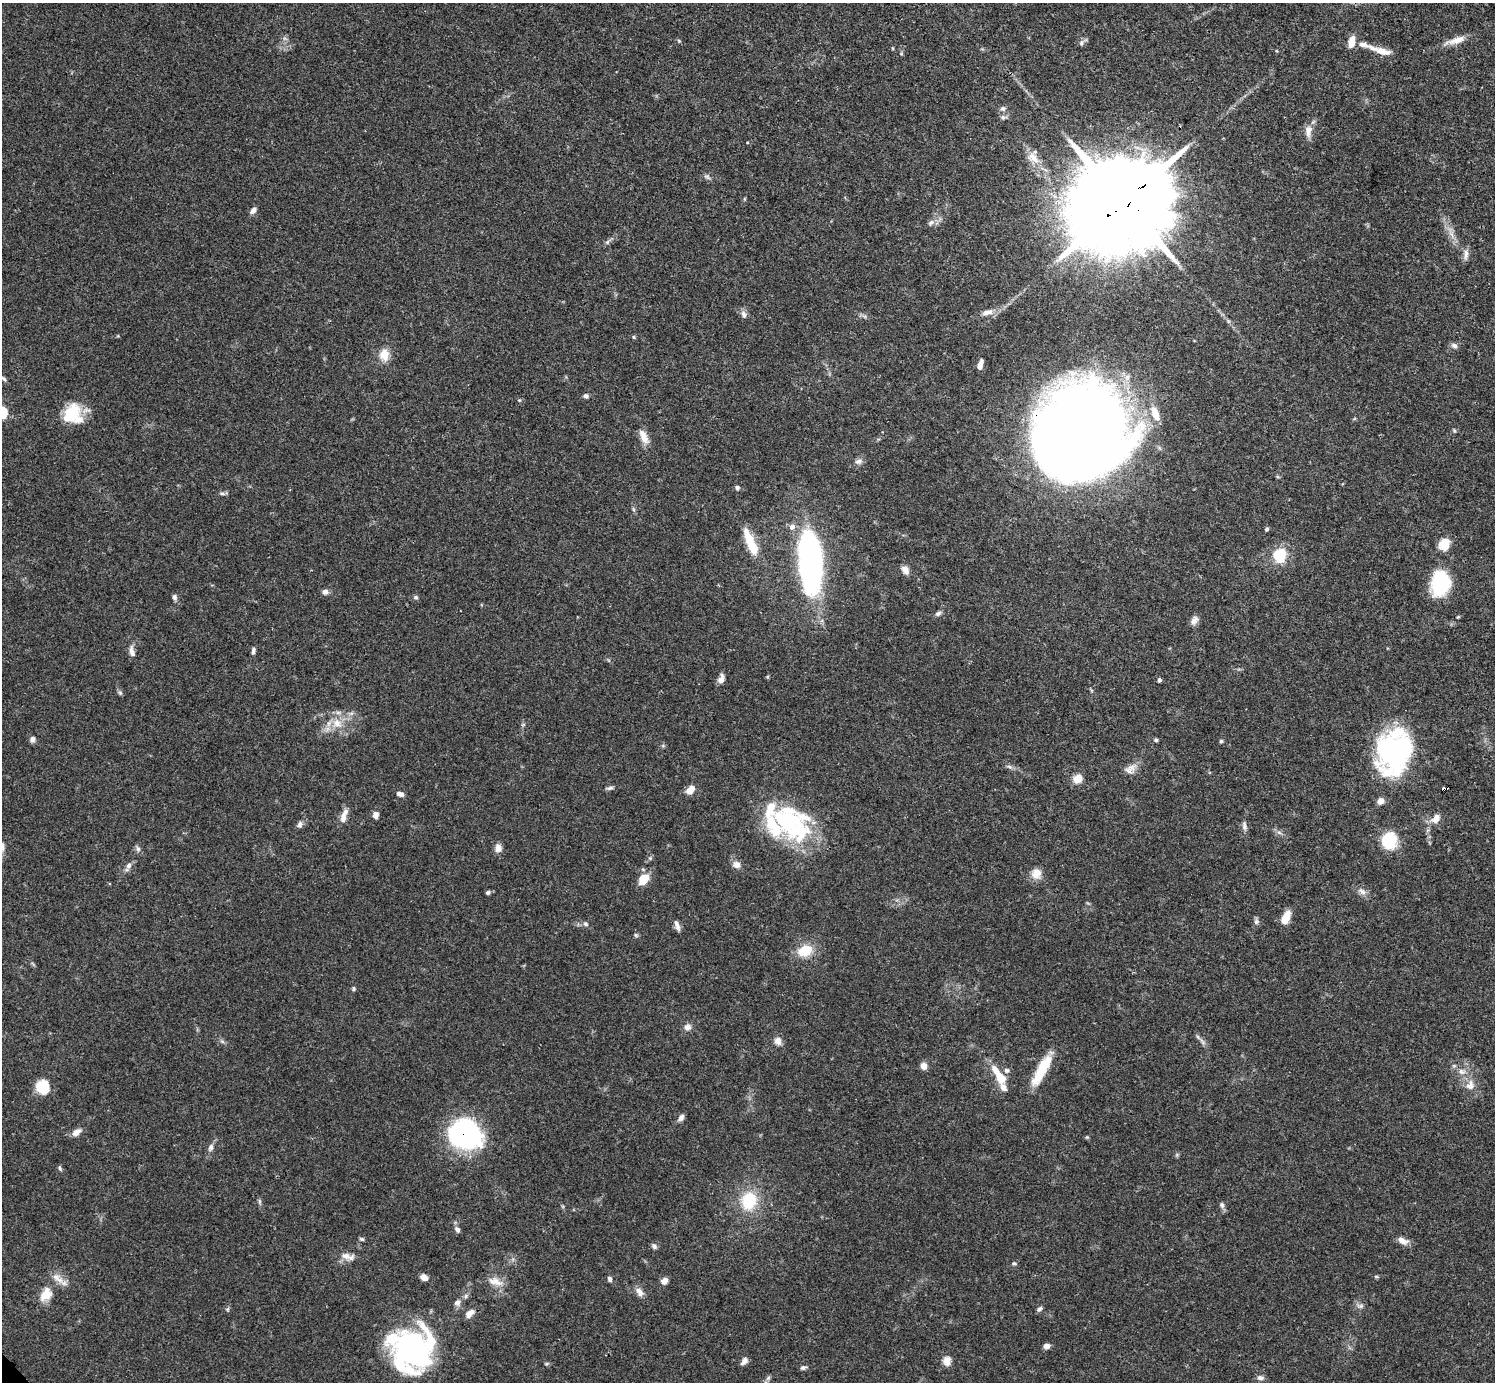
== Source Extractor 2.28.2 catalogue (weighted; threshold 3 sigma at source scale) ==
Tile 10 of 4 x 4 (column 2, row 3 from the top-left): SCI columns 1495-2987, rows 1534-2913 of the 5972 x 5970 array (HDU 1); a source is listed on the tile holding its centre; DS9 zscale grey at full resolution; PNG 1497 x 1384 px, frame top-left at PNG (2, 3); no overlay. Shown black and unused: <1% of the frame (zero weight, under 3 of 4 exposures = <1% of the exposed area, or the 3 px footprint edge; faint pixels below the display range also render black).
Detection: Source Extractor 2.28.2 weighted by HDU 2 'WHT'; one run over the whole footprint, this tile lists its part. Background 0.0571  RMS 0.0031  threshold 0.0141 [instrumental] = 3 sigma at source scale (4.5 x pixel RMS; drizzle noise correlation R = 1.50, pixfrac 1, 0.05/0.05 arcsec/px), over >= 5 px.
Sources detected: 147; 1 inside a brighter object's white glare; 1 cosmic-ray / hot-pixel residue — not listed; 15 inside a brighter listed object's ellipse — not listed separately; the other 130 listed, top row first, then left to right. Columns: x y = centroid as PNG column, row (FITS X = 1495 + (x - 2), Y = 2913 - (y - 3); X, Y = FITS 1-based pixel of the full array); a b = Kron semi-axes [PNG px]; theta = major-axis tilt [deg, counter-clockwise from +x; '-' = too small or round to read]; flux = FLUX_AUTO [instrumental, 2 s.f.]
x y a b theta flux
1456 40 28 8 16 3.6
679 41 6 4 -44 0.38
1351 42 12 7 79 3.7
1081 43 8 5 75 0.73
1363 44 12 7 -11 1.5
1382 51 21 8 -15 3.3
901 53 5 3 - 0.31
1003 108 8 7 - 0.99
1003 117 9 6 1 0.85
1308 131 18 10 87 2.6
1033 158 20 11 -44 4.5
1124 202 36 22 37 9400
253 210 9 6 47 1.3
931 222 10 6 37 1.2
1452 235 9 4 -71 1.2
607 242 6 5 - 0.67
1466 254 16 6 88 1.5
987 312 18 7 16 2.4
744 314 11 6 -67 1.2
634 337 5 4 - 0.39
1454 346 9 6 -34 1.1
384 355 15 12 -88 4
980 365 11 5 76 1.8
3 378 13 4 -30 0.9
586 396 6 5 - 0.87
1155 413 19 9 -68 4.3
70 414 26 18 54 11
1083 433 68 61 33 890
644 437 21 9 -65 3.2
858 461 10 7 12 1.2
737 488 6 5 - 0.75
222 494 9 4 -9 0.61
633 509 6 4 -71 0.5
792 527 9 8 - 1.4
1267 529 5 4 - 0.55
751 542 35 9 -67 8.9
1444 544 13 10 73 5.7
1279 555 17 15 78 8.9
810 561 45 16 -87 140
905 570 11 8 -55 1.9
1440 583 28 19 85 18
325 592 7 6 - 1.3
174 597 8 5 -72 0.93
416 597 6 5 - 0.55
938 613 8 6 32 0.84
1458 617 5 3 - 0.29
1194 620 12 8 64 1.7
132 651 16 7 -78 1.8
253 651 9 5 79 0.79
721 679 12 7 70 1.7
1159 680 5 4 - 0.6
120 693 7 5 -45 0.58
337 723 14 11 -43 4.3
32 739 8 6 70 0.98
1156 740 5 5 - 0.48
1221 741 5 5 - 0.45
1389 752 45 28 -40 38
1009 767 8 5 -20 0.83
1130 769 17 12 37 2.6
1077 779 8 7 - 4.4
610 788 10 4 13 0.76
690 790 12 7 43 2.6
400 794 8 5 -15 1.2
1380 801 8 7 - 1.9
375 815 7 6 - 1.6
343 817 14 9 77 2.4
1436 819 13 9 52 3
788 821 41 35 42 26
300 825 9 6 76 0.96
1244 826 13 6 -85 1.2
1279 832 7 4 -19 0.71
1389 840 15 13 80 15
2 846 14 5 -84 1.1
498 848 10 8 -81 2
138 849 8 6 -73 0.88
650 858 5 5 - 0.46
129 865 9 7 47 1.2
737 865 9 9 - 1.9
1036 874 14 12 77 3.1
643 879 12 9 54 5.9
1362 891 11 7 -34 1.6
488 893 5 5 - 0.6
1285 918 14 7 65 5.3
1256 922 7 7 - 0.9
586 924 7 6 - 0.8
677 925 15 5 -71 1.4
636 935 6 5 - 0.52
805 951 16 11 21 7.8
354 989 5 4 - 0.56
687 1027 9 9 - 1.6
1198 1037 7 4 -54 0.71
222 1041 7 4 -19 0.59
778 1041 10 9 - 1.8
924 1066 7 7 - 2
1462 1072 11 8 -19 2
1040 1073 35 13 62 9.1
1001 1078 18 10 -58 5.9
1470 1085 14 11 71 3
43 1086 15 13 -80 7.4
681 1118 9 6 55 1.3
76 1132 12 7 37 2
465 1135 26 23 -24 76
211 1147 11 7 70 1.3
60 1168 7 4 -63 0.51
259 1201 8 4 83 0.58
749 1201 21 17 74 13
1222 1205 8 6 -63 0.89
457 1229 9 5 -46 0.92
362 1239 7 5 -17 0.5
1402 1240 14 8 -26 2.3
654 1246 8 6 -53 0.87
348 1256 20 9 -12 2.7
1014 1264 7 3 -8 0.44
1376 1276 6 4 -1 0.41
424 1277 7 6 - 2.3
610 1279 6 5 - 0.9
495 1281 20 10 -19 3.4
665 1281 8 7 - 1.8
639 1292 13 8 -50 2
46 1294 20 14 58 4.8
457 1302 8 8 - 1.3
1360 1306 10 6 -1 1
1039 1309 8 5 40 0.73
470 1313 13 7 40 2
1047 1346 7 5 11 1.5
410 1350 46 41 -69 63
744 1361 9 5 51 1.5
947 1361 6 5 - 5.7
803 1368 8 5 16 0.71
1260 1378 9 6 -6 1.1
Overlapping masked pixels (flux is a lower limit): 3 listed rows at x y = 1124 202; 1083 433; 465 1135
Isophote crosses this tile's border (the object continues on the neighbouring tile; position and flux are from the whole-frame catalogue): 2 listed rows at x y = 3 378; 2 846